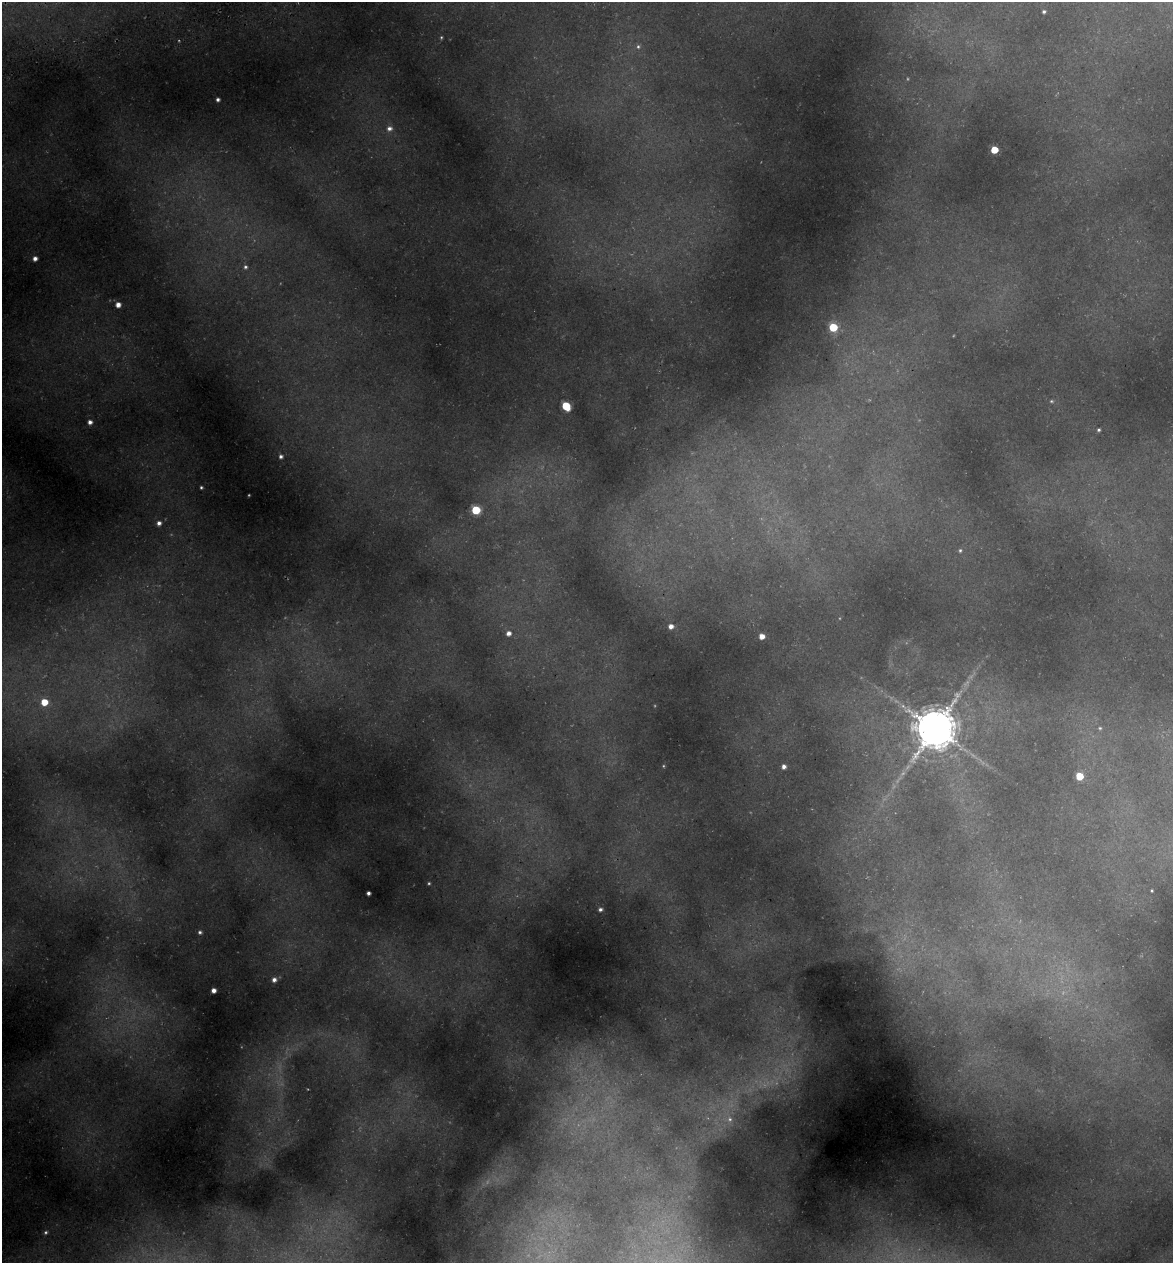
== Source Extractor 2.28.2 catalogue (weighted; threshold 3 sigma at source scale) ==
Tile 11 of 4 x 4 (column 3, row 3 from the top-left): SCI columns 2485-3655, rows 1336-2596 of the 4922 x 5194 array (HDU 1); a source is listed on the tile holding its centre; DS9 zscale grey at full resolution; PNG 1175 x 1265 px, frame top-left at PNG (2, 2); no overlay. Shown black and unused: <1% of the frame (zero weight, under 3 of 5 exposures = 5% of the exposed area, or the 3 px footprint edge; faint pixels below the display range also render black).
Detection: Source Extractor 2.28.2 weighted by HDU 2 'WHT'; one run over the whole footprint, this tile lists its part. Background 0.224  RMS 0.0099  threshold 0.0444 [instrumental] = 3 sigma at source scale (4.5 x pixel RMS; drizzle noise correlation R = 1.50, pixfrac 1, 0.0396/0.0396 arcsec/px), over >= 5 px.
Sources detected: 43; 8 too faint to see at this stretch — not listed; the other 35 listed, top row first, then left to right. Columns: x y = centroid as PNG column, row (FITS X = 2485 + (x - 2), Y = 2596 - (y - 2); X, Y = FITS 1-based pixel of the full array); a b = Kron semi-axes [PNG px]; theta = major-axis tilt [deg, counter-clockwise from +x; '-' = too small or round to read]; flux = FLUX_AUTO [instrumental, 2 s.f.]
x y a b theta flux
1044 12 3 3 - 2.1
441 37 4 3 - 1.2
638 46 7 7 - 2.9
218 100 4 4 - 3.1
389 128 8 7 - 5.1
994 150 5 5 - 29
35 258 4 4 - 4.8
245 267 6 5 - 2.5
118 305 5 5 - 7.7
833 327 5 5 - 52
1051 401 5 4 - 1.4
566 406 6 5 - 50
90 422 4 4 - 4.8
1099 430 3 3 - 1.8
281 456 5 4 - 3.1
201 487 3 3 - 1.7
476 510 6 5 - 56
159 523 6 5 - 4.9
960 550 6 5 - 2.2
671 626 5 5 - 6.8
508 633 5 5 - 5.9
762 636 5 5 - 8.3
44 702 6 6 - 23
935 728 13 13 - 3300
1100 728 6 5 - 1.9
784 767 4 4 - 4.6
1079 776 5 5 - 36
1152 890 3 3 - 1
368 893 4 3 - 3.3
600 909 4 3 - 2.9
200 932 4 3 - 2.1
274 980 5 5 - 4.2
213 990 4 4 - 6.1
730 1119 8 8 - 4.9
46 1232 5 4 - 1.7